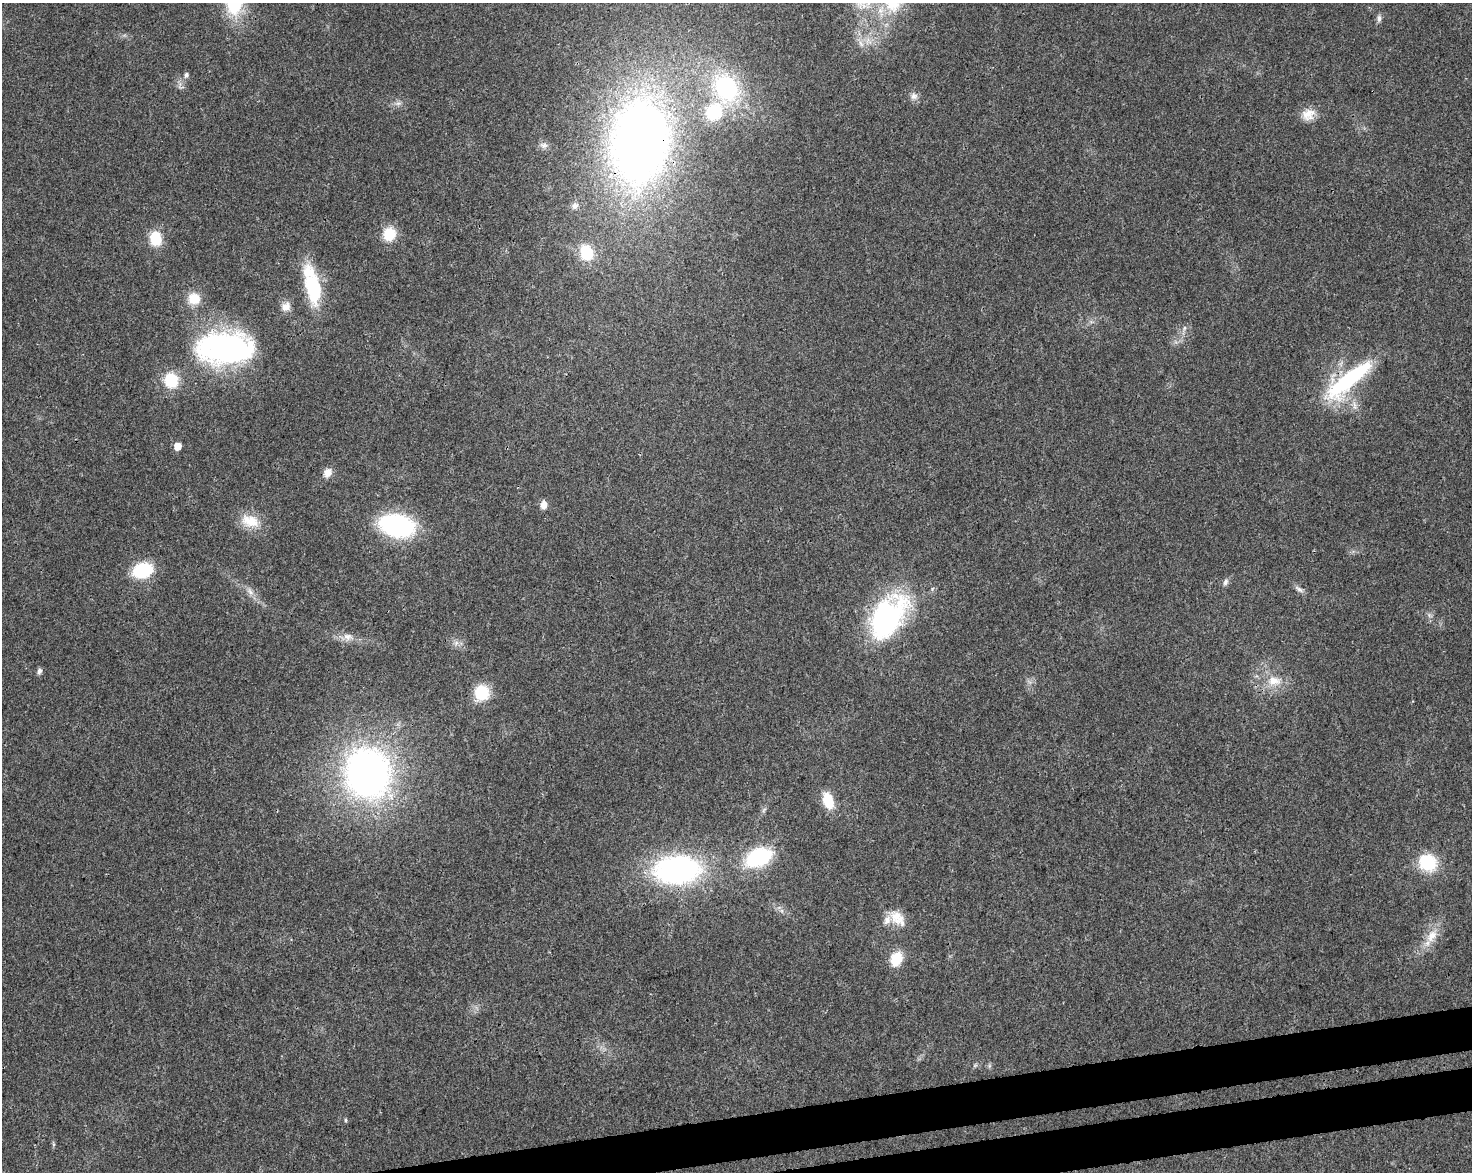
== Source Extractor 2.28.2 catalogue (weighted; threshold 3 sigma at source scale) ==
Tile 5 of 3 x 4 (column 2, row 2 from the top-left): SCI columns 1539-3008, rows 2396-3565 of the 4503 x 4793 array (HDU 1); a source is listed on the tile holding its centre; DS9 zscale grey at full resolution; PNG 1474 x 1174 px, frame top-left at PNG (2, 3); no overlay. Shown black and unused: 4% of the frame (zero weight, under 3 of 4 exposures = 5% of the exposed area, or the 3 px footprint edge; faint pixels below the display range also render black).
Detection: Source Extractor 2.28.2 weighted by HDU 2 'WHT'; one run over the whole footprint, this tile lists its part. Background 0.0167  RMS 0.0027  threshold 0.0123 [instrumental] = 3 sigma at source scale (4.5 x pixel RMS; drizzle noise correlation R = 1.50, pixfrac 1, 0.0396/0.0396 arcsec/px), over >= 5 px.
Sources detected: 48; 3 inside a brighter listed object's ellipse — not listed separately; the other 45 listed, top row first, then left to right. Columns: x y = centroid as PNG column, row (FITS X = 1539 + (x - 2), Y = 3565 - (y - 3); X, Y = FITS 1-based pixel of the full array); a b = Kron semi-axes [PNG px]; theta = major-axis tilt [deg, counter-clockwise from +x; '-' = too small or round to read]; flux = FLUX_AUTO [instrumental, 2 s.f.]
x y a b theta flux
1379 18 10 6 84 0.93
861 44 10 5 -55 1
186 75 6 6 - 0.82
726 88 36 28 -58 29
914 96 10 9 - 1.4
398 103 9 4 8 0.83
1308 114 18 15 24 3.6
640 142 85 56 85 200
544 145 11 8 1 1.1
575 206 10 8 26 1.2
389 234 13 12 - 7.3
156 239 13 10 -82 9
586 252 13 11 -65 12
313 288 40 17 -80 18
194 299 13 13 - 5.1
286 306 13 11 59 2.3
1184 328 7 4 88 0.56
225 348 55 30 -1 67
171 380 12 11 - 12
1348 380 62 16 40 30
1355 406 13 5 -78 1.4
177 446 6 5 - 3.9
327 473 11 9 65 2.4
544 504 8 7 - 2.1
250 521 25 16 -15 6.1
397 525 28 19 -12 42
142 570 15 11 17 20
1225 582 10 6 65 0.91
1299 589 13 6 -33 1.1
250 592 13 6 -57 1.6
887 617 53 31 56 50
347 636 11 9 -22 1.9
456 643 8 5 46 0.87
39 671 6 5 - 1.1
1274 681 21 13 0 5.2
482 693 14 13 - 11
368 773 39 35 -76 140
828 801 19 10 -73 7.1
758 857 22 14 24 28
1428 862 19 17 -30 12
677 870 41 25 3 67
897 918 24 15 -47 4.9
1432 936 21 13 57 4.7
896 959 12 9 65 9.1
346 1120 5 3 - 0.35
Overlapping masked pixels (flux is a lower limit): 2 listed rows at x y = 640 142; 1348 380